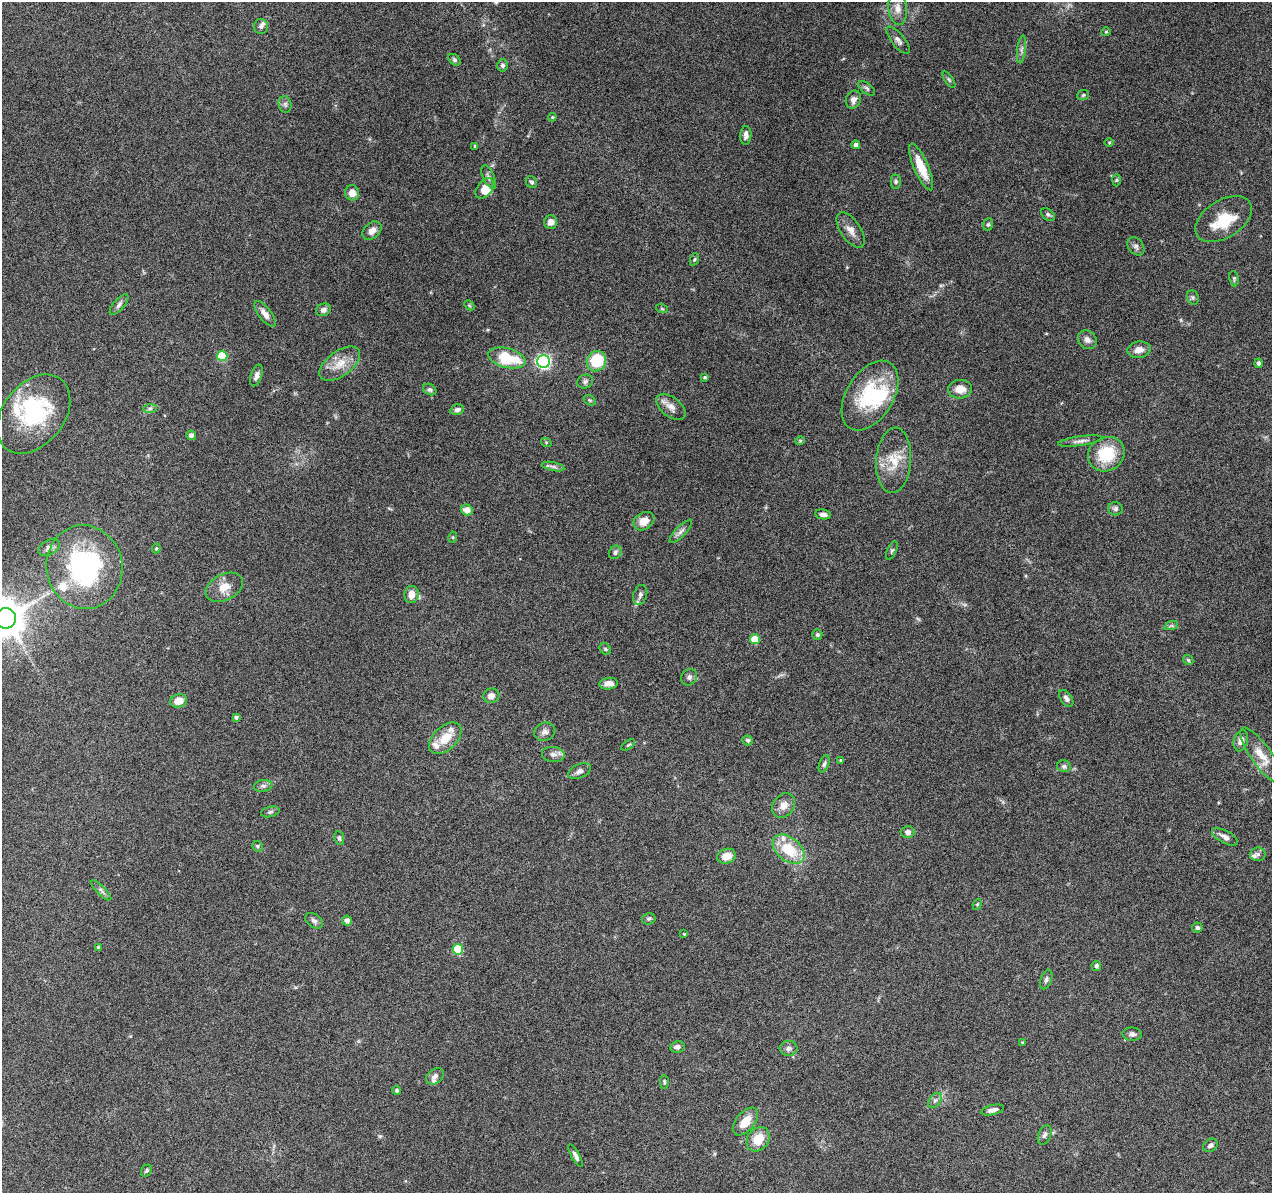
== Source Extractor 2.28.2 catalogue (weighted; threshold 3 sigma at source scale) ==
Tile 7 of 4 x 4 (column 3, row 2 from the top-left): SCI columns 2563-3832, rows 2684-3874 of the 5116 x 5307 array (HDU 1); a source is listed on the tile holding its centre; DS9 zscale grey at full resolution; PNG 1274 x 1195 px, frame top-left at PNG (2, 2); each listed source drawn as its Kron ellipse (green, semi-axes under 4 px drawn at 4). Nothing masked; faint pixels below the display range render black.
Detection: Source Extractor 2.28.2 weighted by HDU 2 'WHT'; one run over the whole footprint, this tile lists its part. Background 0.116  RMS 0.0038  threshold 0.0155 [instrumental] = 3 sigma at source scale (4.09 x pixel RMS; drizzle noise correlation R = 1.36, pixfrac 0.8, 0.0396/0.0396 arcsec/px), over >= 5 px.
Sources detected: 150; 3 inside a brighter object's white glare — neither listed nor drawn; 9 inside a brighter listed object's ellipse — not listed separately; the other 138 listed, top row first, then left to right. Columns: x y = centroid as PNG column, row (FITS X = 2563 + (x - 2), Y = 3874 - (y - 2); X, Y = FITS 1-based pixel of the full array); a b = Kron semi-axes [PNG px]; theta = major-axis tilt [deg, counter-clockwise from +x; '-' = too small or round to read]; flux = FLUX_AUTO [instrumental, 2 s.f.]
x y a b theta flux
898 8 16 9 -84 3.1
261 27 7 7 - 1.2
1106 32 4 4 - 0.4
898 40 16 6 -52 1.7
1022 49 14 4 84 1.2
454 60 7 5 -40 0.63
503 65 6 5 - 1
949 80 9 3 -56 0.59
867 88 10 5 -38 0.83
1083 95 6 5 - 0.56
853 100 9 7 67 1.8
285 104 8 6 -76 0.98
552 117 4 4 - 0.41
746 135 9 5 87 1.6
1109 143 5 3 - 0.31
856 145 4 4 - 1.2
475 146 3 3 - 0.4
921 167 25 7 -66 8.2
489 177 13 5 -65 1.2
1117 180 6 4 88 0.46
531 182 6 5 - 0.89
896 182 7 5 90 0.65
485 188 11 7 51 3.3
352 193 8 7 - 3
1048 214 8 5 -38 0.75
1224 219 31 18 32 11
551 222 7 6 - 1.9
988 224 6 5 - 0.52
851 230 20 10 -55 3
372 231 11 7 42 2.1
1136 246 10 7 -51 1.1
694 259 6 4 70 0.45
1234 279 8 4 -81 0.51
1193 297 7 5 -70 0.66
119 305 13 5 50 1.2
469 305 6 4 -45 0.46
662 309 6 3 -19 0.38
323 310 7 6 - 1.2
265 314 15 6 -53 2.2
1087 340 10 8 -45 1.7
1139 350 12 8 7 2.7
222 356 5 5 - 13
507 358 19 9 -14 17
544 361 6 6 - 69
596 361 10 9 - 14
1259 363 4 4 - 0.91
340 364 23 12 36 5.7
256 375 11 5 71 1.5
705 377 3 3 - 0.46
585 381 8 6 20 1.1
960 389 12 9 3 4
430 390 7 5 -31 0.87
870 396 38 23 58 25
590 400 6 4 -31 0.49
671 407 17 9 -39 2.8
150 408 7 4 0 0.72
457 410 7 5 15 1.2
34 414 44 30 51 32
191 435 4 4 - 1.4
800 441 4 4 - 0.4
1080 441 22 4 8 1.7
546 442 5 3 - 0.36
1106 454 19 16 31 14
894 460 33 17 86 8.8
553 467 11 4 -11 1.1
1115 509 7 6 - 1
467 510 6 5 - 2.4
823 514 8 5 -10 1.3
644 521 11 8 32 3.4
681 531 15 5 47 1.4
453 537 5 3 - 0.37
49 548 11 7 27 1.5
156 548 5 4 - 0.41
892 551 10 4 66 0.7
615 552 7 6 - 0.8
84 567 42 38 -80 50
224 587 20 13 27 4.8
411 594 8 7 - 3.3
640 595 10 6 72 1.2
6 618 10 10 - 910
1171 626 7 4 18 0.66
817 634 5 5 - 0.71
755 639 5 5 - 7.5
605 649 6 5 - 0.57
1188 660 6 4 -46 0.46
689 677 8 7 - 1.2
608 684 9 6 6 2.4
491 696 8 7 - 1.9
1066 698 9 5 -55 1.3
179 701 8 6 12 3.7
236 717 4 3 - 0.8
545 732 11 9 22 1.7
445 738 19 11 43 6.1
748 740 5 5 - 0.71
1241 741 11 7 74 2.1
628 745 8 4 35 0.52
553 754 11 7 -7 1.6
1261 756 33 10 -55 5.8
841 760 4 3 - 0.41
824 764 9 5 69 0.82
1064 766 7 5 -13 0.9
580 771 12 6 23 1.5
263 786 9 6 8 1.1
784 806 13 10 51 3
270 812 9 5 14 0.74
907 832 7 6 - 1.5
1225 837 14 6 -28 1.9
339 838 7 5 -81 0.69
257 846 5 5 - 0.55
789 849 18 11 -39 12
1258 854 8 6 0 1
726 856 9 7 18 4.2
101 890 14 4 -45 1
977 904 5 4 - 0.46
649 919 7 6 - 0.72
314 921 10 6 -35 1.1
347 921 5 5 - 1.9
1197 928 5 5 - 0.67
684 934 4 4 - 0.33
98 948 3 3 - 0.65
458 949 5 5 - 15
1096 966 5 5 - 1.1
1046 980 10 5 70 0.95
1132 1034 9 6 -1 1.2
1022 1042 3 3 - 0.29
677 1047 7 6 - 1.4
788 1048 9 7 3 1.4
435 1076 10 7 40 1.2
664 1082 7 4 -88 0.59
397 1090 4 4 - 0.82
935 1100 8 5 52 1
993 1110 11 5 13 1.6
745 1121 16 9 50 5.4
1045 1135 10 6 67 1.2
758 1139 13 10 52 6.3
1210 1145 8 6 33 1.2
575 1156 13 4 -61 1.2
146 1171 6 5 - 0.57
Isophote crosses this tile's border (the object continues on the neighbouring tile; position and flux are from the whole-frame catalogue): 1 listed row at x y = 6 618